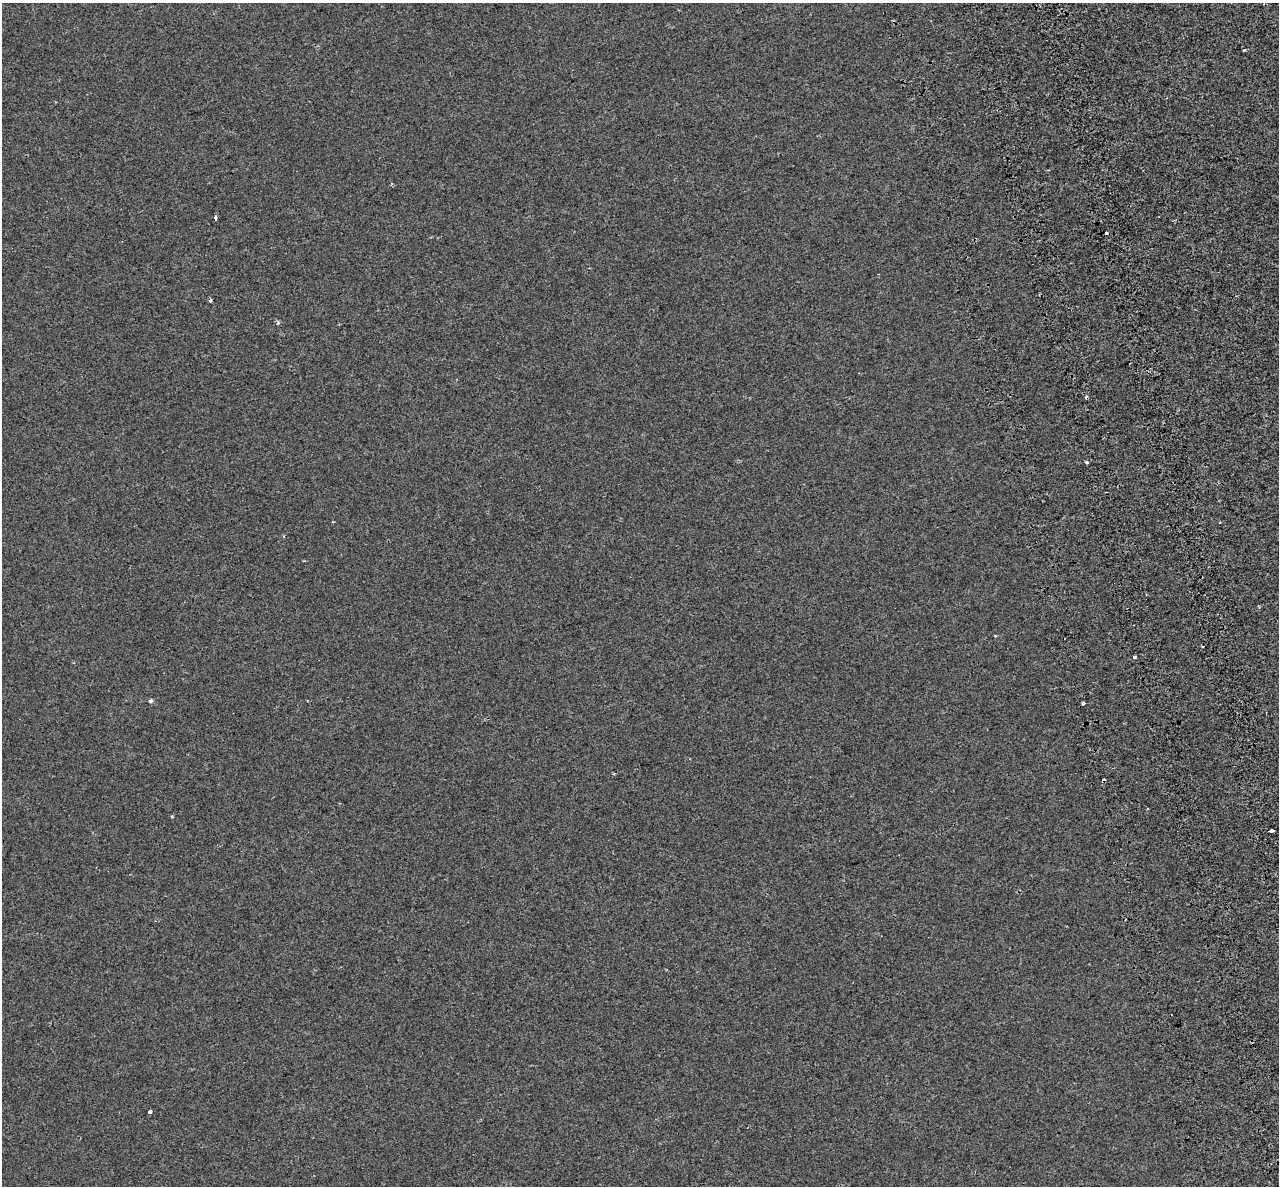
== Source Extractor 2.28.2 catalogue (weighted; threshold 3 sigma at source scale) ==
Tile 6 of 4 x 4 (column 2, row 2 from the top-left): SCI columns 1365-2641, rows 2514-3697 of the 5284 x 5072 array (HDU 1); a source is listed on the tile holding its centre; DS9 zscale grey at full resolution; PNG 1281 x 1188 px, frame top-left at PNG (2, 3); no overlay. Shown black and unused: <1% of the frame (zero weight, under 2 of 3 exposures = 7% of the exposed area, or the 3 px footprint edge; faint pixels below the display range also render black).
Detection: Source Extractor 2.28.2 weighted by HDU 2 'WHT'; one run over the whole footprint, this tile lists its part. Background -6.78e-05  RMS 0.0045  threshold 0.0202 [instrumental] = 3 sigma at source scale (4.5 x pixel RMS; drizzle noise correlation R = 1.50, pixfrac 1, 0.0396/0.0396 arcsec/px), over >= 5 px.
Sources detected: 16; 6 cosmic-ray / hot-pixel residue — not listed; the other 10 listed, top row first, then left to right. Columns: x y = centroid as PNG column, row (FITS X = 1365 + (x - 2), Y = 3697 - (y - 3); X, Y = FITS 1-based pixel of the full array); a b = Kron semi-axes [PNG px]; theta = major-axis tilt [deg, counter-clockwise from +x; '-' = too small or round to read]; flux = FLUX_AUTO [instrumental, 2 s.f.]
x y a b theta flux
215 217 4 3 - 1.5
1106 233 3 3 - 1.5
278 323 4 3 - 1.5
1087 462 3 3 - 0.82
1134 657 3 3 - 3.9
151 701 5 4 - 1.1
1082 703 3 3 - 7.1
172 817 3 3 - 0.56
1272 830 4 3 - 4.4
150 1111 4 3 - 2.2